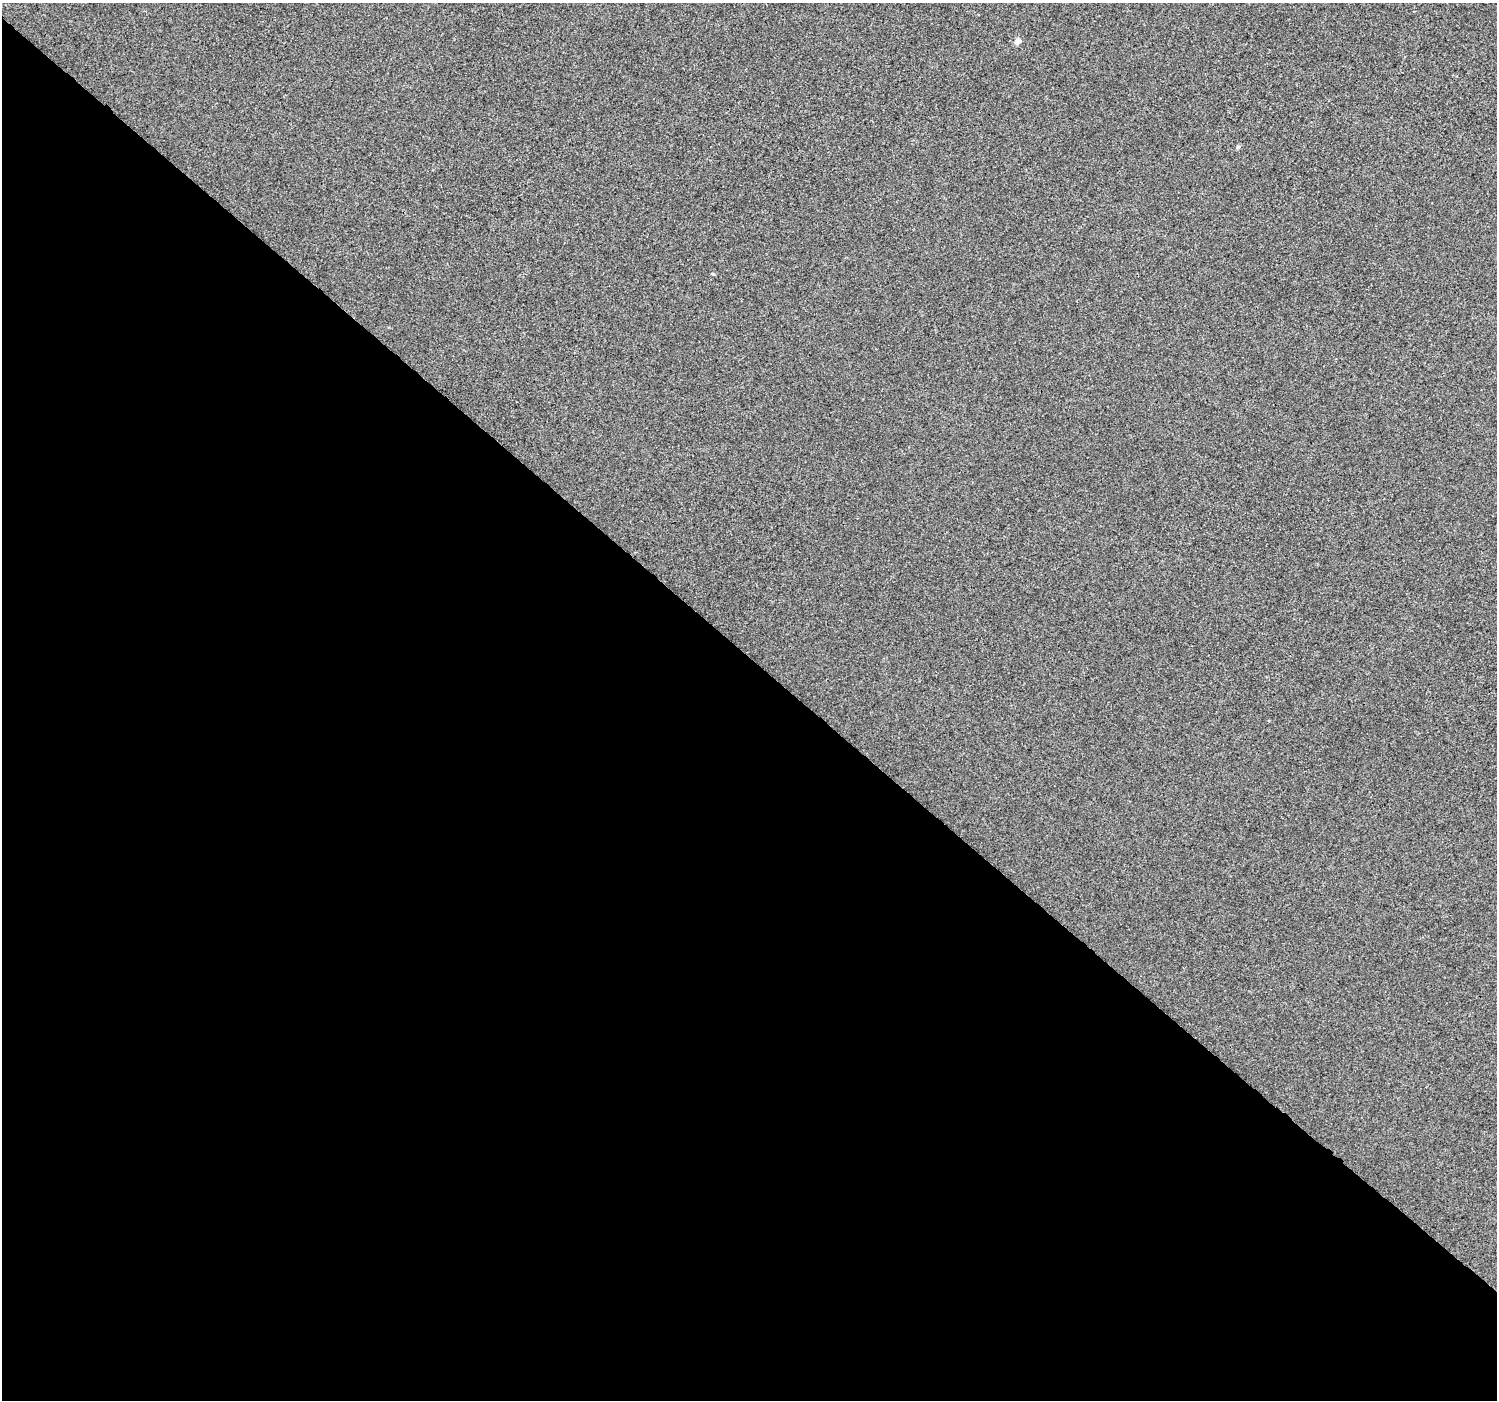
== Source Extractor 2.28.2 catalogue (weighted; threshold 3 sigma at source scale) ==
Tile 14 of 4 x 4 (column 2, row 4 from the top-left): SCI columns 1543-3037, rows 273-1670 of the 6066 x 6071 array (HDU 1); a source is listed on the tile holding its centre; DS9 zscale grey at full resolution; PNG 1499 x 1402 px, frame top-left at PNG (2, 3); no overlay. Shown black and unused: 53% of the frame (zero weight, under 3 of 4 exposures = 5% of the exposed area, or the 3 px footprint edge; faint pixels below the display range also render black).
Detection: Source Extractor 2.28.2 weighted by HDU 2 'WHT'; one run over the whole footprint, this tile lists its part. Background -2.03e-04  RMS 0.0047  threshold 0.021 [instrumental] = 3 sigma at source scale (4.5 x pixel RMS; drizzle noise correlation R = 1.50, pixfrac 1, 0.0396/0.0396 arcsec/px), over >= 5 px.
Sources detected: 3; all 3 listed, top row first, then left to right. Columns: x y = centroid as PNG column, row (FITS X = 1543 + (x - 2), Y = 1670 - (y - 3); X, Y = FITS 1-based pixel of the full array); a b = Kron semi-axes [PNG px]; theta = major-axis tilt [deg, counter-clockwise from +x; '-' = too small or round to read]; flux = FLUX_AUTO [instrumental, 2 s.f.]
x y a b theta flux
1018 41 5 4 - 4.5
1238 147 5 4 - 0.91
1269 721 3 3 - 0.47